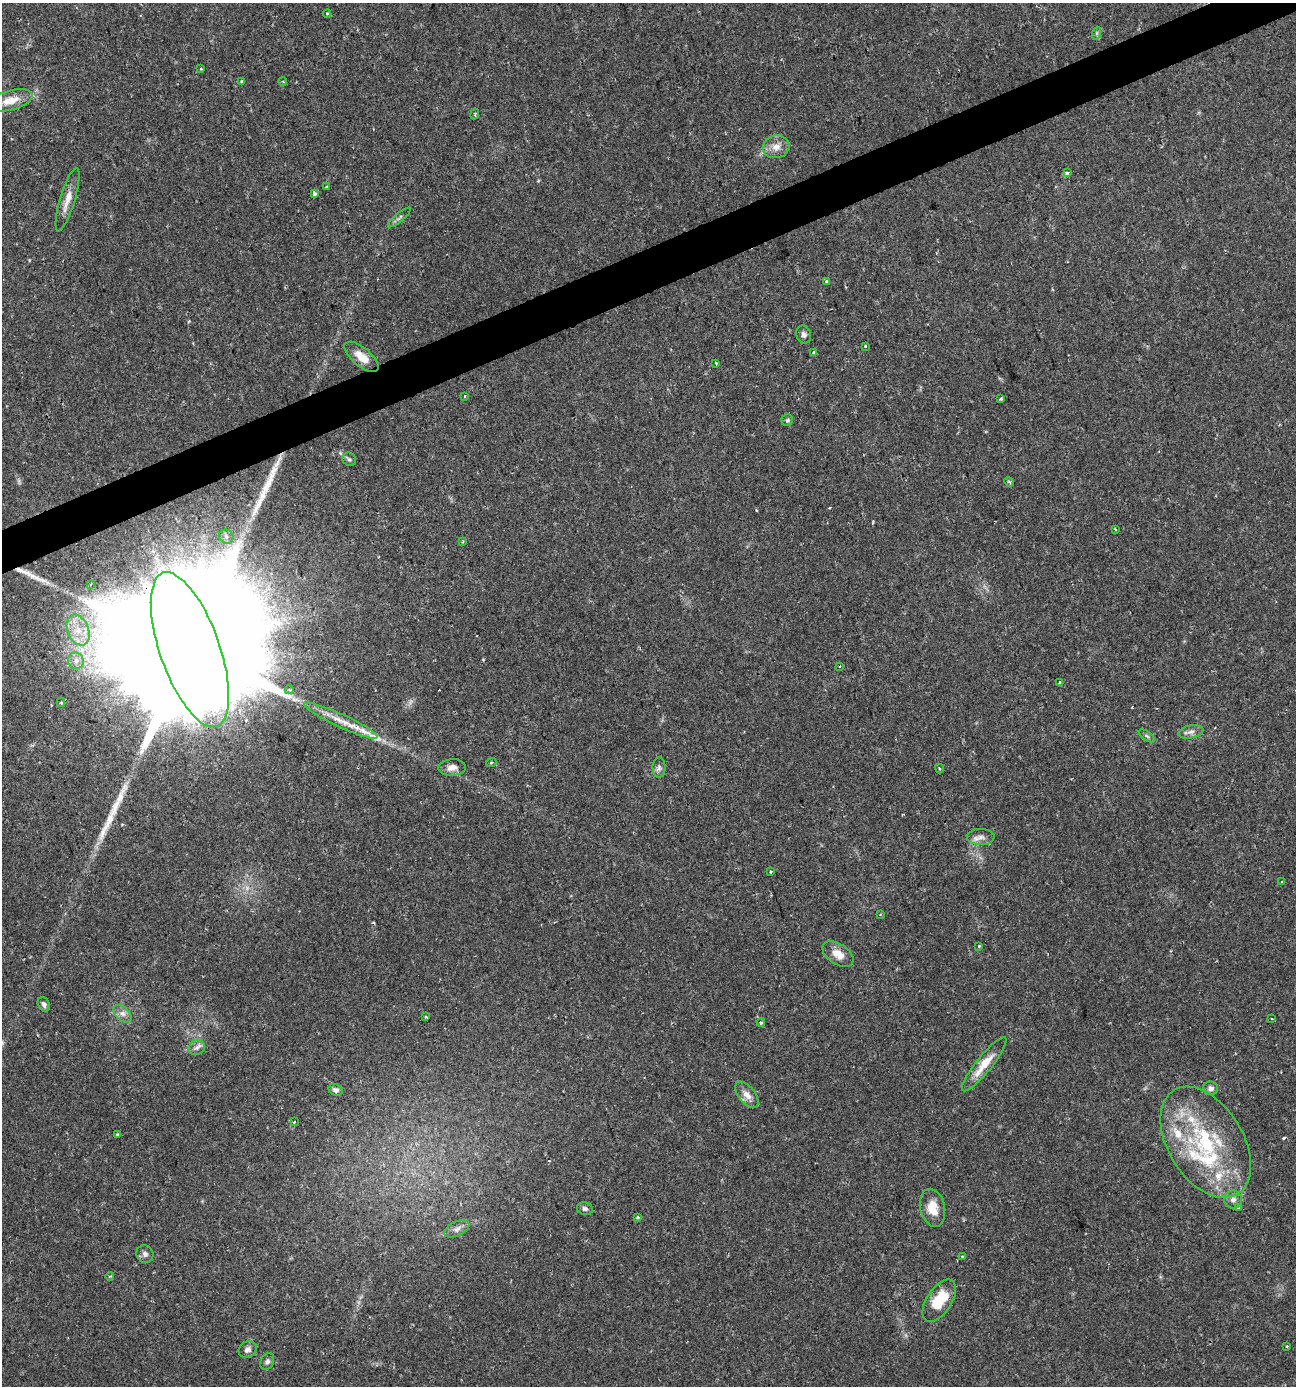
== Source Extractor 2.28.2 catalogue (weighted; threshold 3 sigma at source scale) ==
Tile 10 of 4 x 4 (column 2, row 3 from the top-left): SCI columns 1431-2724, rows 1385-2768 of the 5391 x 5539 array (HDU 1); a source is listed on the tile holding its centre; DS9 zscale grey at full resolution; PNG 1298 x 1388 px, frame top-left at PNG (2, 3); each listed source drawn as its Kron ellipse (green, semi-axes under 4 px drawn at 4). Shown black and unused: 3% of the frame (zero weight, under 2 of 3 exposures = <1% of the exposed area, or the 3 px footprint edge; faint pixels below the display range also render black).
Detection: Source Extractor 2.28.2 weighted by HDU 2 'WHT'; one run over the whole footprint, this tile lists its part. Background 0.0335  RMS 0.0032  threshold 0.0146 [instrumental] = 3 sigma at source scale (4.5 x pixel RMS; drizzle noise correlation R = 1.50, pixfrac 1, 0.0396/0.0396 arcsec/px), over >= 5 px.
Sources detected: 91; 1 too faint to see at this stretch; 5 cosmic-ray / hot-pixel residue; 3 long thin detections or spike segments (spike, bleed or trail) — neither listed nor drawn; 8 inside a brighter listed object's ellipse — not listed separately; the other 74 listed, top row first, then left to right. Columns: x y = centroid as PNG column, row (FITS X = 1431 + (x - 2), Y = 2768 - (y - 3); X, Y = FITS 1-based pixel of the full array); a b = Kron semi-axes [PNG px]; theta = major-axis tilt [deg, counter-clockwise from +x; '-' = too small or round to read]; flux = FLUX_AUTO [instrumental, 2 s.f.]
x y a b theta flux
327 14 4 3 - 0.42
1097 33 6 4 71 0.53
201 68 3 2 - 0.44
241 82 3 3 - 0.49
283 82 4 3 - 0.27
10 100 23 10 15 5.1
475 114 5 4 - 0.39
776 147 13 11 12 3.1
1067 173 4 4 - 1.9
327 186 3 2 - 0.44
314 194 4 3 - 5.1
67 200 33 7 73 4
399 217 14 3 40 0.82
827 281 3 3 - 0.81
804 334 9 7 -69 1.2
865 346 3 2 - 0.67
814 353 4 3 - 1.4
361 357 21 9 -40 4.7
716 363 4 3 - 0.4
465 396 3 2 - 0.46
1001 399 3 3 - 1.2
787 420 6 5 - 0.6
349 459 7 6 - 0.68
1009 482 5 4 - 0.52
1115 529 3 2 - 0.44
226 537 7 7 - 1.3
463 542 4 3 - 0.35
91 584 4 2 - 0.33
78 630 16 10 -67 5.7
190 650 81 30 -71 45000
76 661 8 8 - 2.3
839 666 2 2 - 0.27
1060 682 3 3 - 1.1
289 690 4 4 - 0.68
61 702 4 4 - 0.4
341 721 40 6 -25 5.6
1191 732 13 6 10 1.5
1147 736 9 4 -35 0.74
491 763 5 3 - 0.33
452 767 14 8 3 2.4
659 767 10 6 89 1.1
939 769 5 3 - 0.37
981 837 14 8 -2 2.1
771 872 3 2 - 0.34
1282 882 3 3 - 0.42
881 914 3 2 - 0.24
979 946 3 3 - 1
838 954 17 10 -33 3.7
44 1004 8 5 -61 0.98
122 1014 11 6 -43 1.6
426 1017 4 2 - 0.29
1272 1019 3 3 - 0.35
761 1022 4 4 - 0.51
197 1048 8 7 - 1.2
984 1064 34 8 51 6.4
1211 1088 7 7 - 1.3
336 1090 7 6 - 1.2
747 1095 15 8 -50 2.5
294 1122 4 3 - 0.32
117 1134 4 3 - 0.42
1206 1142 61 37 -59 41
1233 1199 9 9 - 1.7
1238 1207 4 3 - 1.3
933 1208 19 12 -78 5.3
585 1209 8 6 -14 0.89
638 1217 3 3 - 0.52
457 1229 13 7 25 1.7
145 1254 9 8 - 1.2
963 1257 3 3 - 0.69
110 1276 4 3 - 0.34
939 1301 24 12 57 10
1287 1346 3 3 - 0.59
248 1349 9 8 - 1.4
267 1362 9 6 66 1
Overlapping masked pixels (flux is a lower limit): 1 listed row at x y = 190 650